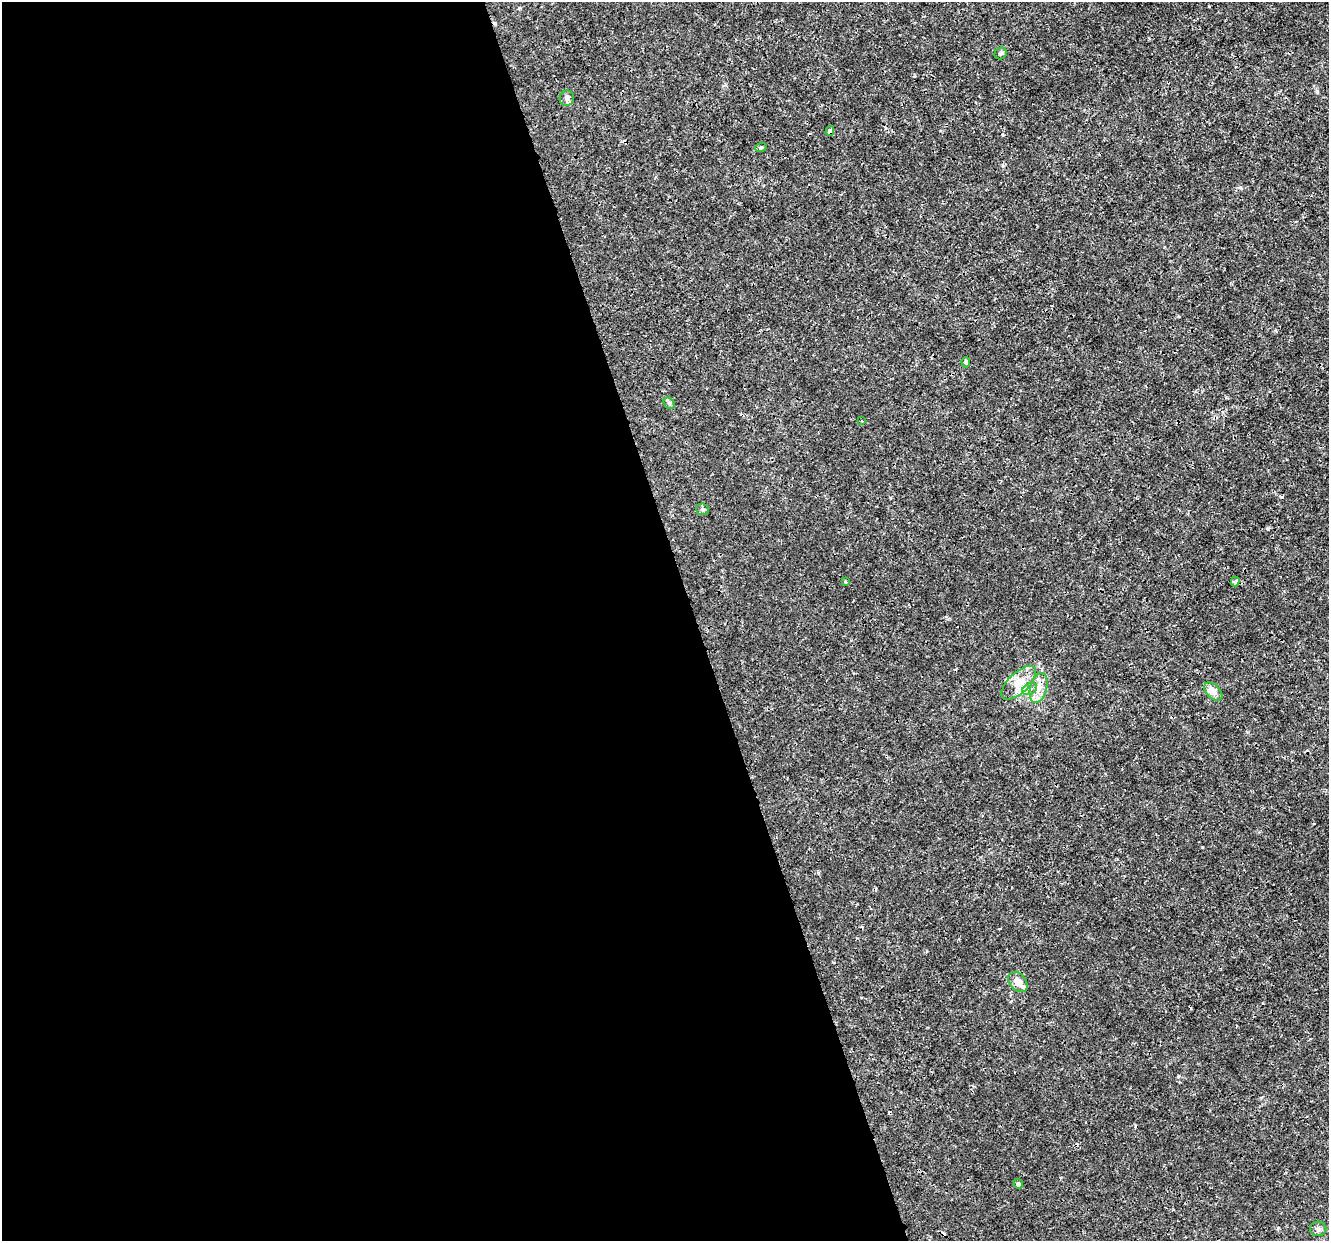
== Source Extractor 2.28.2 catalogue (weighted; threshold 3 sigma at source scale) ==
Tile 9 of 4 x 4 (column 1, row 3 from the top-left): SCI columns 2-1328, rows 1351-2589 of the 5310 x 5126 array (HDU 1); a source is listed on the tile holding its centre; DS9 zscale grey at full resolution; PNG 1331 x 1243 px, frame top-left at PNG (2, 2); each listed source drawn as its Kron ellipse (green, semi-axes under 4 px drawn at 4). Shown black and unused: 52% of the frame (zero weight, under 3 of 4 exposures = <1% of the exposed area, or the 3 px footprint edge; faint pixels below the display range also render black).
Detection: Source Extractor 2.28.2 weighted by HDU 2 'WHT'; one run over the whole footprint, this tile lists its part. Background 0.00258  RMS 8.2e-04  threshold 0.00367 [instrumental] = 3 sigma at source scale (4.5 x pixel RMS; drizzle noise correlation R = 1.50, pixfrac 1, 0.0396/0.0396 arcsec/px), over >= 5 px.
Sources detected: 22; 4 cosmic-ray / hot-pixel residue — neither listed nor drawn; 1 inside a brighter listed object's ellipse — not listed separately; the other 17 listed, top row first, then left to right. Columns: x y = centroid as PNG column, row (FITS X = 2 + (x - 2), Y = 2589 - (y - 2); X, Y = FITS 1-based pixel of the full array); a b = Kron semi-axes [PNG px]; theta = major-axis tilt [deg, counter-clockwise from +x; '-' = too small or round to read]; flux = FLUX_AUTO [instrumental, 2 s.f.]
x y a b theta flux
1001 53 6 5 - 0.15
567 98 8 7 - 0.25
830 131 5 4 - 0.35
761 147 6 3 19 0.1
966 362 5 4 - 0.18
669 403 6 5 - 0.14
862 421 2 2 - 0.072
703 509 6 5 - 0.15
845 582 3 3 - 0.093
1235 582 5 4 - 0.2
1019 683 22 10 43 1.2
1038 688 15 8 75 0.77
1030 689 8 5 26 0.25
1213 692 11 6 -45 0.4
1018 982 11 8 -49 0.79
1018 1184 5 4 - 0.22
1318 1229 8 7 - 0.26
Overlapping masked pixels (flux is a lower limit): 1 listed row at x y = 830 131
Unlisted compact peaks at least as high as the median listed source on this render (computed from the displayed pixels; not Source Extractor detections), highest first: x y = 1317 91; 1178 1076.